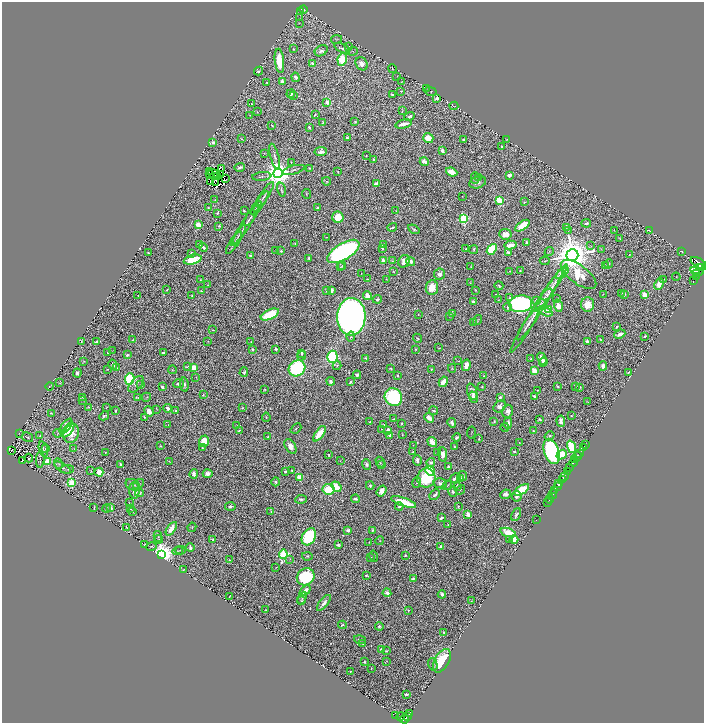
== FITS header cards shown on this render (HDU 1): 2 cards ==
NAXIS1  =                 1404
NAXIS2  =                 1441

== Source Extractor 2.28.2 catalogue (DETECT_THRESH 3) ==
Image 1404 x 1441 px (HDU 1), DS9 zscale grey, zoomed out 1/2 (1 PNG px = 2 x 2 image px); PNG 706 x 725 px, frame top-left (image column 1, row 1441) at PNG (2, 2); each listed source drawn as its Kron ellipse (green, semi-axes under 4 px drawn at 4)
Background 0.734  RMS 0.018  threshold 0.0543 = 3 sigma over >= 5 px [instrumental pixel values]
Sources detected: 793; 89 cannot appear on this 1/2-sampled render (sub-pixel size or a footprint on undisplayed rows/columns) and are neither listed nor drawn; of the other 704, the 500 brightest by FLUX_AUTO listed and drawn (204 fainter detections omitted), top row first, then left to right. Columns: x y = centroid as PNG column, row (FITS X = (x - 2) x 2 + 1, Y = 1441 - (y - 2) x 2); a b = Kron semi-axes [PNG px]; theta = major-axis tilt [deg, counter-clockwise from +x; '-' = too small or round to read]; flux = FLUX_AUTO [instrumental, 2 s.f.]
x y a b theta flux
303 10 4 2 - 2.5
300 11 2 2 - 2.4
300 18 4 2 - 1.9
299 23 4 2 - 2.1
336 39 5 3 - 3.9
348 47 2 2 - 7.7
342 48 8 3 -24 9.8
293 49 3 2 - 3.8
321 51 7 5 30 11
352 51 6 3 8 3.7
342 60 6 4 80 110
279 61 12 4 -84 130
312 63 3 3 - 6.7
362 64 7 5 -54 22
392 69 4 3 - 2
259 71 4 3 - 5.9
397 76 4 2 - 1.7
295 77 5 3 - 7.7
266 82 4 3 - 3.7
282 82 4 3 - 23
401 82 3 2 - 1.7
426 88 3 2 - 1.9
401 91 3 3 - 3.8
431 91 6 3 -16 2.2
291 94 4 3 - 19
392 95 3 2 - 4.1
293 96 2 2 - 4.1
437 98 3 2 - 35
327 102 2 2 - 54
251 104 2 2 - 5
454 106 4 2 - 2.1
402 111 4 2 - 2.5
257 112 2 2 - 1.9
250 115 3 3 - 2.3
315 115 3 2 - 3.2
410 116 5 3 - 7.8
355 122 3 2 - 5.4
323 123 3 2 - 3.5
403 124 8 3 13 39
272 125 4 2 - 2.1
309 127 3 2 - 7.8
347 138 3 2 - 7.2
428 138 5 5 - 62
242 139 4 2 - 3
463 140 3 2 - 4.2
506 140 4 2 - 1.9
213 142 3 3 - 12
501 147 3 2 - 3.6
442 151 4 2 - 18
321 152 6 4 7 21
264 153 3 2 - 2
366 155 2 2 - 2.1
275 157 13 3 -75 15
373 159 3 2 - 6.4
291 162 3 2 - 2.3
424 162 4 3 - 19
239 167 5 3 - 9.4
221 168 2 1 - 3.9
309 168 4 3 - 3.4
294 170 11 3 15 7.7
209 172 2 1 - 4.2
338 172 2 2 - 3
452 172 6 3 -22 54
209 173 3 2 - 2.8
213 173 5 1 - 3.5
278 173 5 5 - 6100
221 175 2 1 - 2.4
509 175 4 3 - 17
218 176 2 1 - 5.4
262 176 9 2 6 6.9
479 177 3 2 - 1.8
225 178 3 1 - 3.2
475 178 6 3 -89 5
210 181 2 1 - 1.9
326 181 4 3 - 3.4
216 182 2 1 - 3.6
478 182 9 5 18 16
376 184 3 2 - 25
281 190 7 3 -77 5.6
306 194 5 2 - 2.6
462 196 2 2 - 1.9
264 197 17 3 57 14
215 200 2 1 - 1.9
499 200 3 3 - 220
525 202 3 3 - 3.1
260 203 14 3 54 9.8
208 208 3 2 - 2.1
256 208 8 2 56 6.6
317 208 2 2 - 6.1
396 210 4 3 - 2.2
244 211 3 2 - 5.1
217 213 4 2 - 5.8
251 216 11 2 58 8.5
338 217 6 5 - 64
463 219 4 3 - 340
586 223 4 3 - 12
246 224 23 2 57 18
198 225 4 3 - 71
219 226 3 3 - 4.3
523 226 8 4 34 130
392 227 5 2 - 5.2
567 228 3 2 - 1.8
414 229 6 3 -33 6.5
614 230 2 1 - 1.8
568 231 4 2 - 3.1
649 231 3 2 - 2.6
505 234 6 5 - 49
238 236 12 2 58 7.8
327 237 2 2 - 2.7
620 239 4 2 - 2.4
234 243 13 2 57 7.7
527 243 3 3 - 14
199 244 4 2 - 2
295 244 3 2 - 2.5
383 244 3 2 - 5.9
510 245 6 3 11 44
591 246 3 2 - 2.1
203 247 4 3 - 13
382 248 3 2 - 6.3
466 249 3 2 - 6.3
474 249 4 3 - 4.1
492 249 6 3 50 290
601 249 3 2 - 2.3
276 250 3 2 - 2.2
281 251 3 3 - 5
343 251 18 8 31 1300
682 251 2 1 - 1.9
508 252 4 3 - 9
549 252 4 2 - 2.7
148 253 2 2 - 3.7
191 253 2 2 - 8
629 254 2 2 - 2.2
251 255 4 2 - 4.3
572 255 6 5 - 14000
309 258 3 2 - 9.7
193 260 9 5 15 110
383 260 4 3 - 16
392 261 4 3 - 3
404 261 6 5 - 26
545 261 5 2 - 2.1
411 262 5 4 - 18
699 263 9 5 -32 2000
609 264 5 2 - 2.8
342 266 4 2 - 2.8
605 266 3 2 - 3.2
340 267 3 2 - 2.3
471 267 2 2 - 2
699 268 3 3 - 1400
702 268 3 1 - 280
393 271 2 2 - 1.9
509 271 3 2 - 2.3
520 271 2 2 - 4.4
697 271 7 2 -14 530
361 273 2 1 - 1.9
562 273 8 3 45 76
439 274 6 5 - 21
579 274 21 9 -36 140
697 274 3 3 - 750
676 277 4 1 - 1.7
696 277 2 2 - 250
368 279 3 1 - 2.3
386 279 2 2 - 2
663 279 3 2 - 4
200 280 3 3 - 3
694 280 3 1 - 66
470 283 3 2 - 1.9
659 284 6 3 65 52
208 285 2 2 - 2.7
499 286 4 2 - 5.5
432 287 7 6 - 60
551 288 28 3 56 35
167 290 3 2 - 2.8
331 290 4 3 - 23
476 290 2 2 - 2.3
201 291 3 2 - 3
327 291 3 2 - 5.6
621 293 2 2 - 2.7
496 294 3 2 - 4.6
547 294 7 4 44 8.9
603 294 2 2 - 1.9
625 294 3 2 - 3.6
192 295 4 3 - 3.6
645 295 3 3 - 56
138 296 2 2 - 2.9
367 296 4 4 - 39
510 298 3 2 - 9.2
377 299 5 3 - 7.6
557 299 3 2 - 4.2
499 300 2 1 - 1.9
536 300 3 2 - 6.2
473 302 3 3 - 22
520 304 11 8 8 1100
588 304 7 6 - 48
558 306 6 4 -73 30
507 307 4 3 - 5.4
537 310 49 5 58 53
549 310 4 3 - 71
545 311 8 4 -25 18
452 313 4 3 - 3.4
270 314 10 5 24 180
418 314 2 2 - 1.9
449 316 4 3 - 3
351 317 19 14 87 2900
478 320 5 3 - 3.4
473 323 4 2 - 2.9
528 324 19 3 56 18
617 327 3 2 - 6
213 330 2 2 - 2.9
620 334 6 3 25 21
645 336 3 2 - 5.5
351 337 5 3 - 3.8
417 338 5 3 - 3.9
600 339 3 2 - 2.9
133 340 3 3 - 3
208 341 3 3 - 2.3
587 341 3 3 - 20
81 342 3 2 - 5.7
97 342 4 2 - 15
251 342 3 2 - 2.2
439 348 2 1 - 2.3
252 349 3 2 - 4
276 349 3 2 - 6.9
415 349 3 2 - 2.7
113 350 4 2 - 1.7
108 353 2 2 - 5
163 353 3 2 - 6.9
302 353 4 2 - 8.1
127 355 4 4 - 9.7
301 356 5 3 - 3.7
332 357 6 5 - 560
366 358 3 2 - 4.5
531 359 2 2 - 4.1
542 359 6 3 -69 33
84 361 3 2 - 1.8
458 361 2 1 - 1.7
543 362 4 3 - 21
113 365 5 3 - 12
466 365 5 3 - 33
337 366 4 3 - 4.9
603 366 4 3 - 15
188 367 4 3 - 5.8
117 368 4 3 - 2.4
193 368 4 3 - 85
297 368 9 7 36 550
452 368 4 3 - 3.3
107 369 2 2 - 2
391 369 2 2 - 4.8
431 369 3 3 - 3.3
172 370 4 3 - 3
534 371 4 3 - 71
244 372 5 4 - 6.8
628 372 2 2 - 2.6
77 373 4 4 - 9.4
357 375 4 4 - 10
397 376 2 2 - 16
484 376 2 2 - 2.3
196 377 4 2 - 2.1
130 379 6 4 82 290
331 381 4 3 - 13
350 382 3 2 - 6.2
443 382 5 3 - 45
60 383 3 2 - 1.9
136 384 10 5 49 11
140 384 4 3 - 3.1
179 384 5 3 - 16
184 385 7 4 -78 9.4
50 386 4 1 - 1.8
558 386 3 2 - 4
162 387 3 2 - 12
482 387 2 2 - 4.1
575 387 2 2 - 1.7
579 388 3 2 - 6.1
265 390 2 2 - 2.7
537 390 2 2 - 3.3
472 392 8 4 -71 25
203 395 2 2 - 3.5
534 396 4 2 - 8.5
82 397 3 2 - 2.8
146 397 5 2 - 2.6
393 397 9 8 - 470
473 397 6 4 -70 31
500 397 3 3 - 12
138 398 3 2 - 2.5
83 400 3 2 - 2.4
587 402 4 1 - 1.8
500 406 7 5 41 16
89 407 3 2 - 2.4
107 407 3 2 - 2.9
168 408 4 3 - 17
242 408 4 3 - 3.7
157 409 4 2 - 2
176 410 3 2 - 3.3
116 411 3 2 - 4.1
149 411 5 4 - 25
434 411 4 2 - 5.2
508 411 6 5 - 18
51 413 2 2 - 2.2
104 416 5 2 - 8.5
571 416 2 2 - 2.1
144 417 3 2 - 3.1
266 417 4 2 - 3.2
429 418 5 3 - 58
394 419 2 2 - 1.7
540 419 3 2 - 7.4
494 421 3 2 - 4.6
561 421 5 4 - 17
370 422 2 2 - 11
402 423 2 2 - 3.3
452 423 5 3 - 15
508 423 6 3 88 25
168 425 3 2 - 2.1
384 425 3 2 - 3.5
66 426 9 4 53 87
237 426 3 2 - 3
505 427 4 3 - 3.4
296 428 6 2 41 4.7
381 429 2 2 - 1.7
68 430 9 4 52 57
239 430 3 2 - 3.6
388 430 4 2 - 21
533 431 2 2 - 3.3
19 433 4 2 - 1.8
58 433 4 3 - 3.8
71 433 10 7 66 46
471 433 6 2 80 2.7
319 434 9 4 53 88
402 434 2 2 - 1.9
390 435 3 3 - 26
40 436 2 1 - 2.6
549 436 5 2 - 6.4
27 437 6 3 -32 4.8
268 437 4 3 - 4
457 437 4 2 - 10
479 439 2 2 - 2.4
204 441 6 5 - 61
432 442 5 3 - 41
519 443 3 2 - 2.2
586 444 2 1 - 23
413 445 2 1 - 1.9
160 446 2 2 - 3.4
290 446 8 5 -59 25
454 447 2 2 - 6.2
571 447 6 4 -72 200
584 447 3 1 - 43
202 448 3 2 - 3.6
43 449 8 4 -75 8.6
45 449 3 3 - 3.6
74 449 3 2 - 2.1
11 450 3 1 - 5.8
514 451 2 2 - 5.9
551 451 13 7 -71 950
105 452 2 2 - 1.8
413 452 3 2 - 3
437 453 3 2 - 2.4
579 453 2 1 - 39
443 454 7 4 -83 29
329 455 3 2 - 3.8
562 455 5 4 - 110
577 456 5 2 - 560
29 458 4 3 - 4.6
40 459 8 2 84 3.6
575 459 2 2 - 390
417 460 5 3 - 20
22 461 4 2 - 2.8
47 461 3 3 - 93
169 461 3 2 - 2
340 461 3 2 - 1.9
380 462 5 4 - 4.5
431 462 4 3 - 18
574 462 4 2 - 670
58 463 5 4 - 5.4
120 464 4 2 - 7.6
366 465 5 4 - 11
382 465 3 2 - 1.8
448 467 2 2 - 12
570 467 2 2 - 62
62 468 9 4 -30 9.3
67 469 7 2 4 2.5
292 470 2 2 - 2.9
91 471 3 2 - 1.9
285 471 3 2 - 4.2
430 471 5 4 - 230
99 472 4 4 - 58
567 472 3 1 - 350
194 474 5 2 - 9.5
208 474 5 4 - 19
463 476 5 3 - 24
300 477 3 3 - 110
564 477 5 1 - 370
426 478 9 9 - 200
455 478 6 3 30 30
460 479 4 3 - 6.5
562 479 3 1 - 140
276 482 4 3 - 7.2
71 483 4 3 - 200
417 483 5 3 - 4.7
440 483 7 5 -12 19
139 484 6 4 35 6.7
559 484 3 2 - 770
133 485 7 5 -26 13
370 485 4 4 - 6.9
447 485 5 3 - 4.2
457 486 4 3 - 10
558 486 4 1 - 500
336 487 6 4 -50 63
329 489 6 5 - 110
134 490 8 5 -87 41
460 490 5 2 - 2.1
522 490 8 4 33 130
381 491 6 4 56 31
554 491 2 1 - 93
453 492 5 4 - 8.9
139 493 4 3 - 7.8
506 494 5 4 - 16
553 494 5 2 - 390
435 495 6 3 45 12
517 496 5 4 - 13
301 499 6 3 7 8.2
355 499 4 3 - 10
550 499 4 1 - 55
404 502 13 3 -18 160
129 503 3 2 - 2.8
547 503 2 1 - 64
230 506 5 4 - 8.7
399 506 4 3 - 12
458 506 2 2 - 3.3
94 507 3 1 - 3.1
106 508 4 3 - 4
111 508 3 3 - 28
130 509 3 3 - 3.6
133 512 3 3 - 2.3
271 512 3 2 - 2.1
468 514 2 2 - 81
516 515 7 4 65 10
441 518 4 2 - 12
537 519 2 1 - 9.1
448 525 3 3 - 2.6
192 527 5 3 - 2.9
127 528 3 1 - 2
171 529 8 4 56 54
348 530 4 2 - 10
372 530 4 3 - 4.4
508 533 8 4 -20 120
158 537 5 4 - 4.7
309 537 9 6 60 290
159 539 4 2 - 2.5
509 539 4 2 - 2
213 540 4 3 - 5.7
380 540 4 3 - 3.3
514 540 4 3 - 47
369 542 2 1 - 1.8
145 544 2 2 - 6.5
338 545 3 2 - 8.6
151 547 5 4 - 5.7
190 547 4 2 - 9.2
440 547 4 2 - 19
180 550 5 3 - 3
178 551 5 2 - 3.4
162 554 4 4 - 4600
283 554 4 3 - 430
405 555 3 3 - 7.5
307 556 5 3 - 5.5
374 556 5 3 - 2.7
371 558 3 3 - 2.1
290 559 3 3 - 2.9
229 560 3 2 - 3.3
276 568 3 2 - 1.8
184 570 3 2 - 2.1
366 575 3 2 - 4.8
306 577 9 8 - 330
413 579 3 2 - 6.2
305 591 6 3 41 40
387 593 4 4 - 20
442 594 4 3 - 20
229 597 2 1 - 2
302 598 6 3 63 6.1
302 601 4 3 - 3.8
471 601 3 3 - 3
324 603 10 4 50 21
266 610 4 2 - 4.4
408 610 3 3 - 2.5
342 625 4 3 - 5.3
379 626 4 3 - 9.6
443 632 2 2 - 3.3
360 640 6 3 -17 8
363 643 3 3 - 4.3
382 650 3 3 - 33
386 651 3 2 - 3
386 661 3 3 - 2.4
442 661 13 7 60 210
364 662 3 2 - 6.4
433 664 6 5 - 7.6
371 668 3 2 - 2.3
350 672 3 2 - 2.7
406 694 3 2 - 7.8
409 714 4 2 - 78
396 716 2 1 - 2.9
401 716 4 2 - 150
408 717 2 1 - 47
405 719 4 4 - 750
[204 fainter detections neither listed nor drawn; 89 sub-pixel or undisplayed-footprint detections neither listed nor drawn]